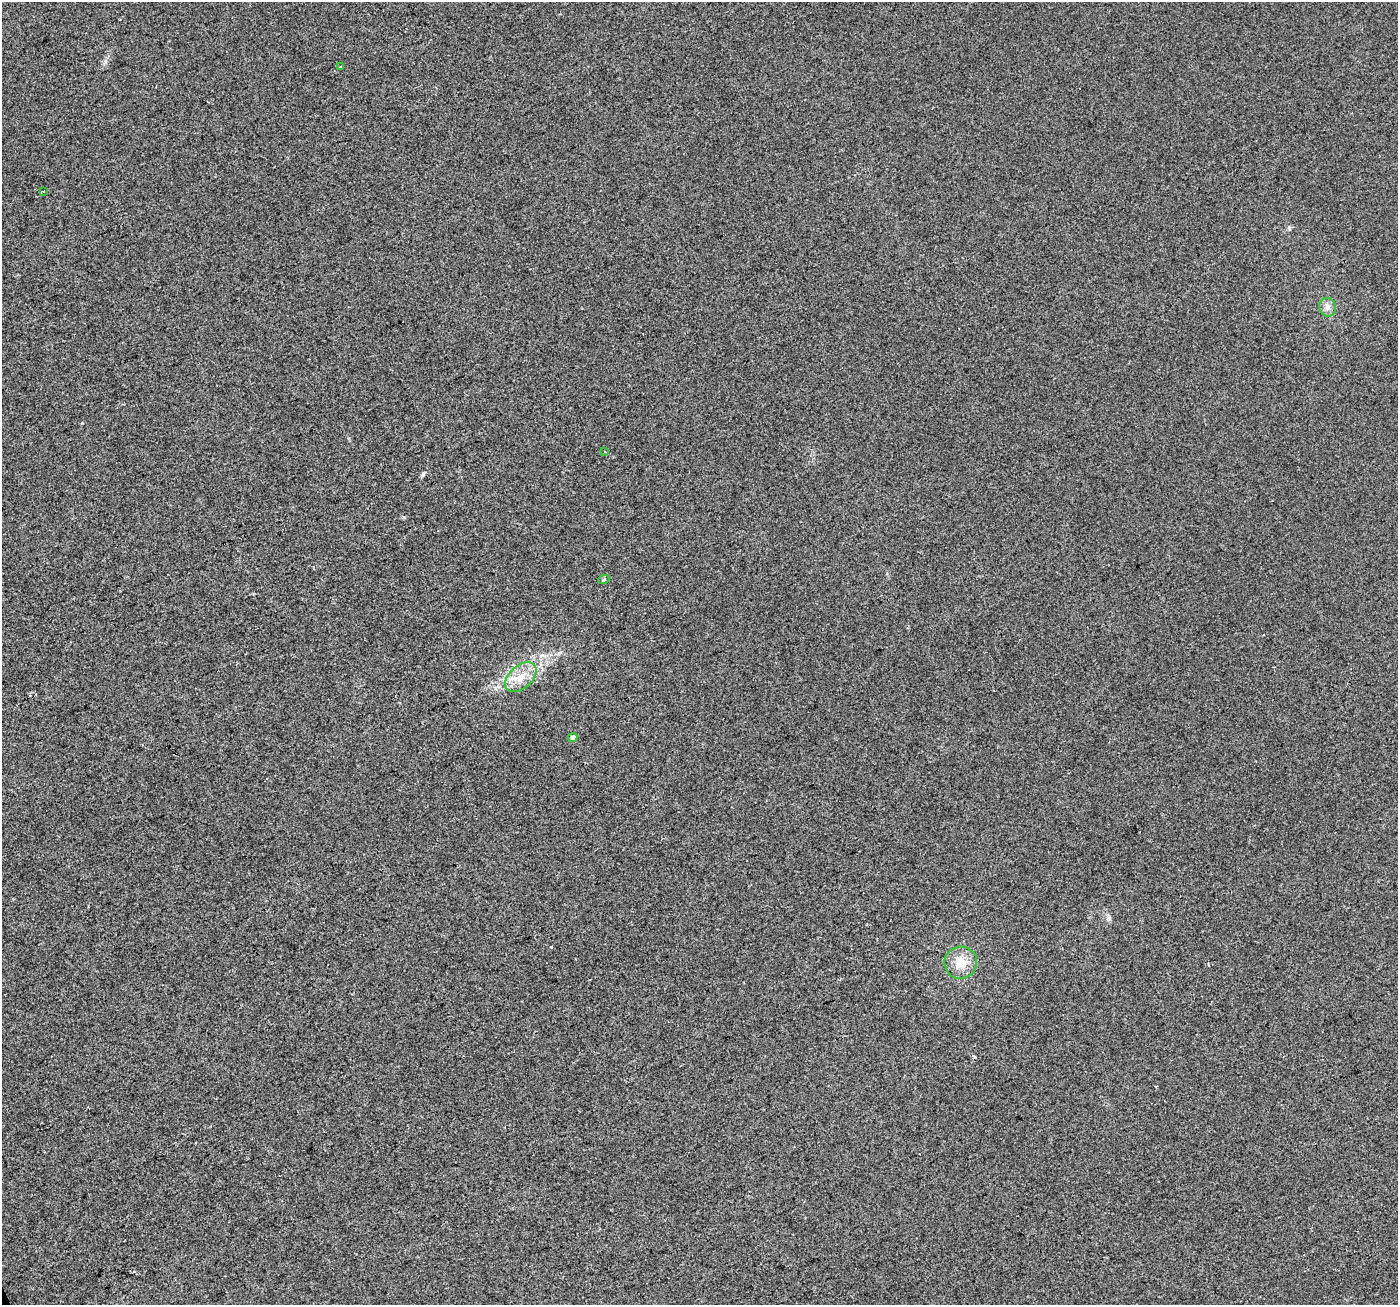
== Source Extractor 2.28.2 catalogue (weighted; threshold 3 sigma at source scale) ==
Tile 7 of 4 x 4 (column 3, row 2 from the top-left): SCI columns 2793-4188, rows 2747-4049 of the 5583 x 5434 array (HDU 1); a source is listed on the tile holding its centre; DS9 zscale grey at full resolution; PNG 1400 x 1307 px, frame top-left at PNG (2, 2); each listed source drawn as its Kron ellipse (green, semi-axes under 4 px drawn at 4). Shown black and unused: <1% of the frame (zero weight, under 2 of 3 exposures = <1% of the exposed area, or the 3 px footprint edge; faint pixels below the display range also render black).
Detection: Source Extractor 2.28.2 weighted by HDU 2 'WHT'; one run over the whole footprint, this tile lists its part. Background 0.014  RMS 0.0079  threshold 0.0356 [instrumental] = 3 sigma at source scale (4.5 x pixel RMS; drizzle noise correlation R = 1.50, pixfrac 1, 0.0396/0.0396 arcsec/px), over >= 5 px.
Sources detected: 8; all 8 listed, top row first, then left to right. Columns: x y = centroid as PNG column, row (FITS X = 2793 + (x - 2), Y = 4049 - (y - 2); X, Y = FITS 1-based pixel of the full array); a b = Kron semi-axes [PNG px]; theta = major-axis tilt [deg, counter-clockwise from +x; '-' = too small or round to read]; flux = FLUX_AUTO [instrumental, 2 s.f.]
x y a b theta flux
341 66 3 3 - 2.3
43 192 3 3 - 2.2
1327 307 9 8 - 3.8
605 452 3 2 - 0.74
604 579 5 3 - 0.84
521 677 18 11 42 12
573 737 4 4 - 2.8
961 963 16 16 - 13